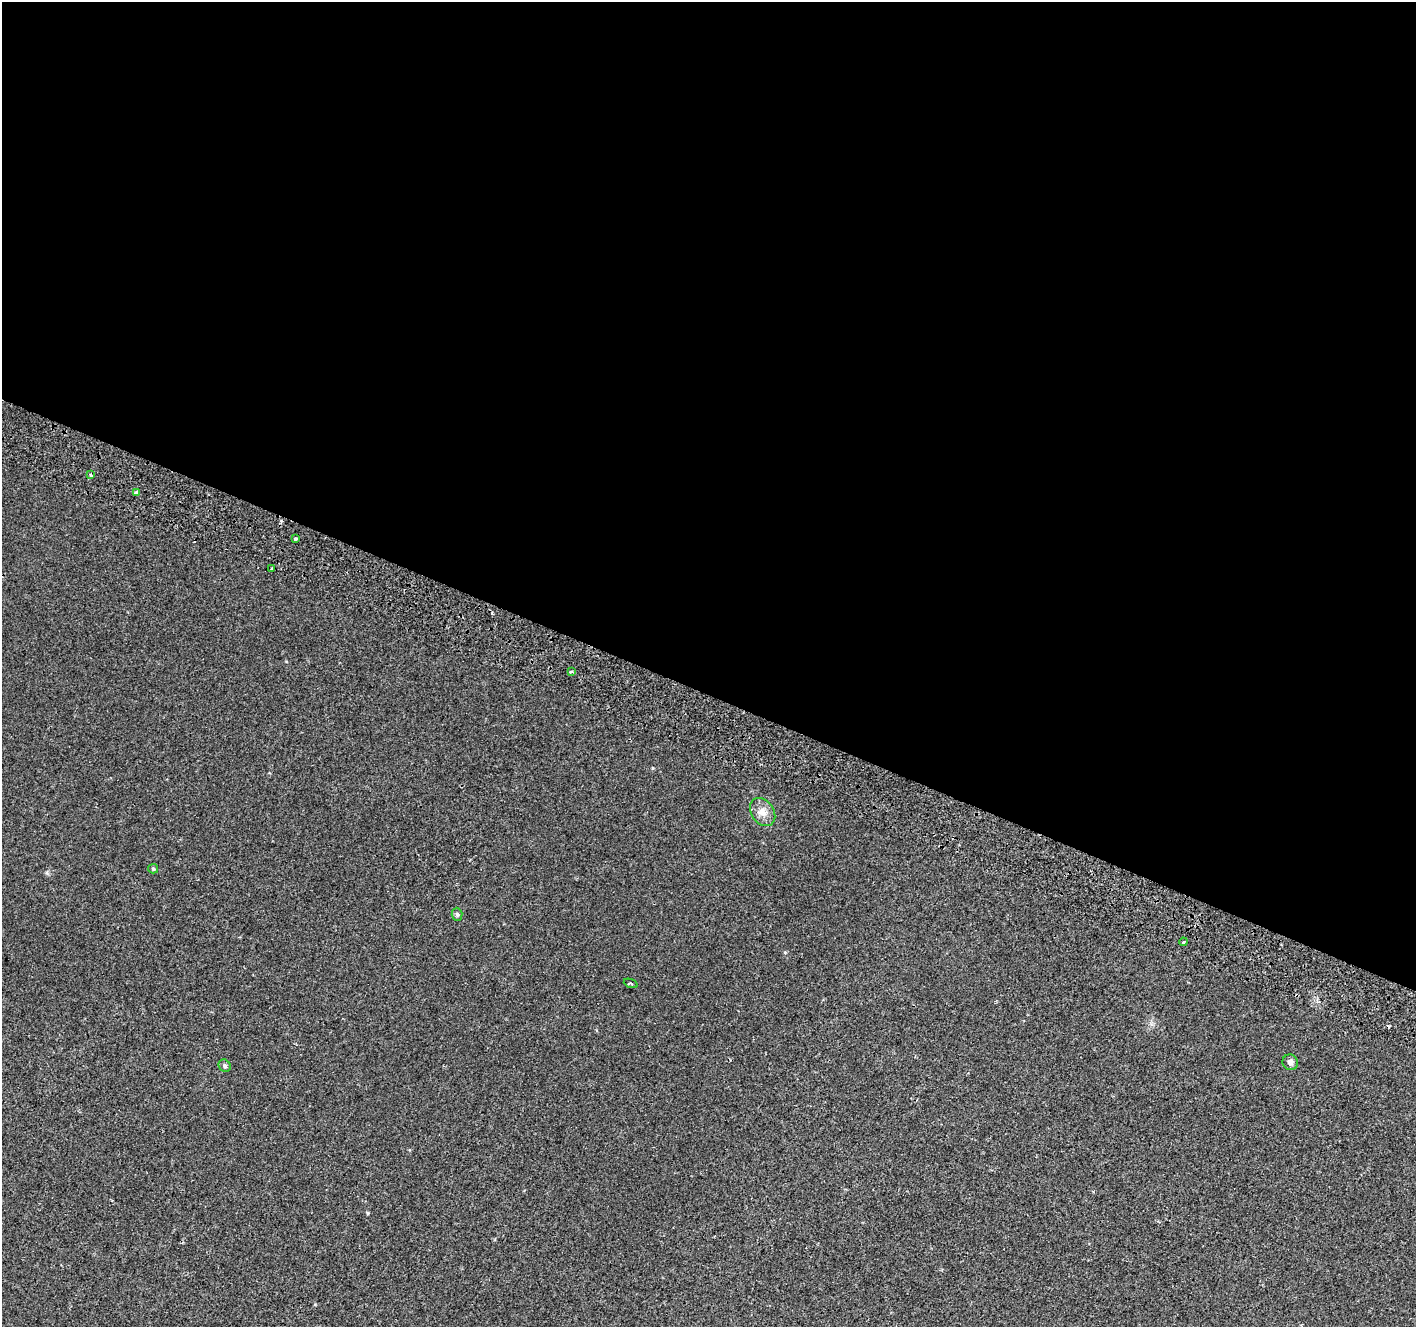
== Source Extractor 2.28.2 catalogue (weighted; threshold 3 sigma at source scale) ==
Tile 3 of 4 x 4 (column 3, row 1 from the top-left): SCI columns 2857-4270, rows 4234-5558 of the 5718 x 5883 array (HDU 1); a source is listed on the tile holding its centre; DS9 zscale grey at full resolution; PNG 1418 x 1329 px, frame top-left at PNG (2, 2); each listed source drawn as its Kron ellipse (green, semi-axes under 4 px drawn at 4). Shown black and unused: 52% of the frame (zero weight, under 2 of 3 exposures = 3% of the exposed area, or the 3 px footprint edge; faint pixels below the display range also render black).
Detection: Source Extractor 2.28.2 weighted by HDU 2 'WHT'; one run over the whole footprint, this tile lists its part. Background 5.91e-04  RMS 0.0039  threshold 0.0175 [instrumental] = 3 sigma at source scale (4.5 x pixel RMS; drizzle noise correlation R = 1.50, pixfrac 1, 0.0396/0.0396 arcsec/px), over >= 5 px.
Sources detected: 14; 2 cosmic-ray / hot-pixel residue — neither listed nor drawn; the other 12 listed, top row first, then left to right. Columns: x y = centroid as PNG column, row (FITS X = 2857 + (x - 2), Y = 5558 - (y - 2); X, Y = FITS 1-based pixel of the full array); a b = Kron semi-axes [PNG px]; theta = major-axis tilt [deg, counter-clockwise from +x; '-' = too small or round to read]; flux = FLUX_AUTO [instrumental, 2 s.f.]
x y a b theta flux
91 475 4 3 - 0.8
136 492 4 3 - 0.59
295 539 3 3 - 5.3
272 568 3 2 - 0.61
571 672 3 3 - 1.6
763 812 15 11 -54 3.5
153 869 5 4 - 0.45
457 914 6 5 - 0.64
1183 942 4 3 - 0.37
631 983 7 2 -22 0.45
1290 1062 8 7 - 1.3
225 1066 6 5 - 0.78
Unlisted compact peaks at least as high as the median listed source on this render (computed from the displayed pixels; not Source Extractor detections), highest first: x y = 368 1213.